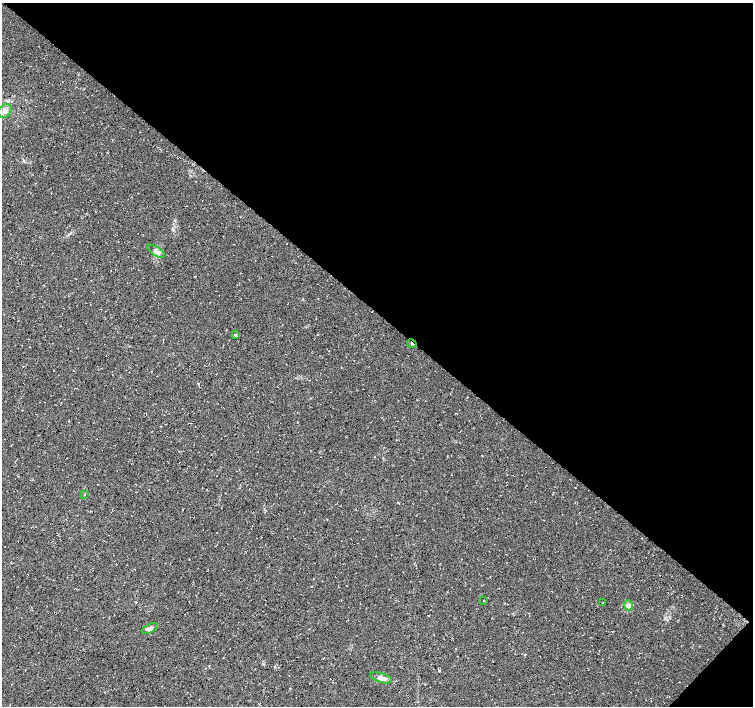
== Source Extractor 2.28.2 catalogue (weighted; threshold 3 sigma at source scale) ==
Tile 8 of 4 x 4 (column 4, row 2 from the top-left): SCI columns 4511-6012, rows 3049-4455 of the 6017 x 6031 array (HDU 1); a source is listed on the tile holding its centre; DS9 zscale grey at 2 x 2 block average (1 PNG px = mean of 2 x 2 image px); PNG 755 x 708 px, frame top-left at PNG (2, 3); each listed source drawn as its Kron ellipse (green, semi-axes under 4 px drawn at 4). Shown black and unused: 45% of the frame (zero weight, under 3 of 4 exposures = <1% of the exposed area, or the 3 px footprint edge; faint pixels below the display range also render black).
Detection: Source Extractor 2.28.2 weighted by HDU 2 'WHT'; one run over the whole footprint, this tile lists its part. Background 0.0111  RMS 0.0071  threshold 0.0321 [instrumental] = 3 sigma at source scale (4.5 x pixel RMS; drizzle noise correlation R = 1.50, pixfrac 1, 0.0396/0.0396 arcsec/px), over >= 5 px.
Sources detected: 10; all 10 listed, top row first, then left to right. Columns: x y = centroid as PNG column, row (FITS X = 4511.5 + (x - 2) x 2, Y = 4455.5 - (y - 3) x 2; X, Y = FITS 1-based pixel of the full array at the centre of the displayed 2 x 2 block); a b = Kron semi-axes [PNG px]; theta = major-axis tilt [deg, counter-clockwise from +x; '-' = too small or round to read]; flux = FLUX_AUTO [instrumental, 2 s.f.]
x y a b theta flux
5 111 8 6 49 10
156 251 10 3 -32 5.1
235 335 3 2 - 2.1
412 344 5 2 - 2.1
84 495 2 2 - 0.89
483 601 2 2 - 0.65
603 603 2 2 - 0.64
629 605 5 4 - 5.8
150 628 9 4 26 6.2
381 678 11 4 -17 9.4
Overlapping masked pixels (flux is a lower limit): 1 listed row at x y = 412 344
Diffuse or blended objects may show on this block-average render without a row.